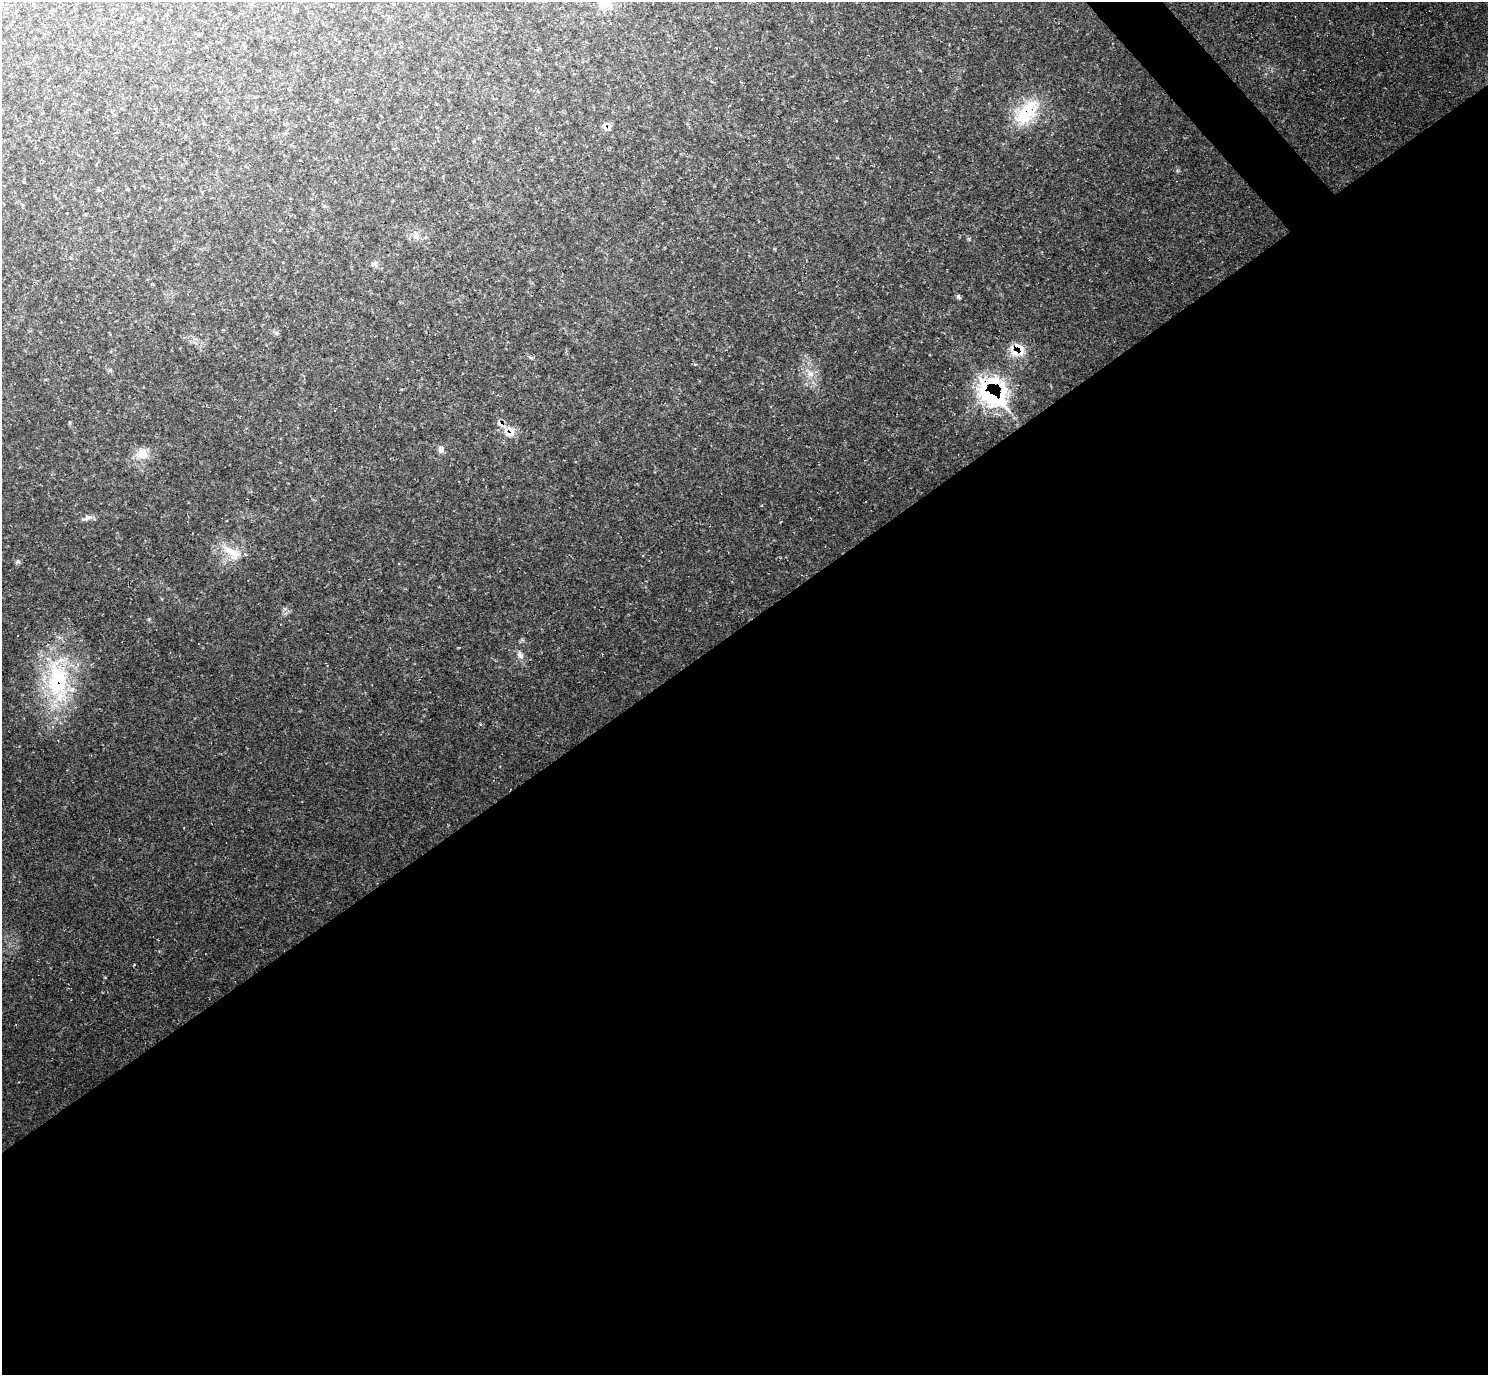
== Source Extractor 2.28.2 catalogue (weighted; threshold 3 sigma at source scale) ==
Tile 15 of 4 x 4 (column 3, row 4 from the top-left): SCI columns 2983-4468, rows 304-1676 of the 5955 x 5951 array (HDU 1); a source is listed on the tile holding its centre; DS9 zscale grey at full resolution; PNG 1490 x 1377 px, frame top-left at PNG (2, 2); no overlay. Shown black and unused: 56% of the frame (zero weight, under 2 of 3 exposures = <1% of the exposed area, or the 3 px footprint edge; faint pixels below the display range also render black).
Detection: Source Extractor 2.28.2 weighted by HDU 2 'WHT'; one run over the whole footprint, this tile lists its part. Background 0.0347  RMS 0.0065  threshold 0.0292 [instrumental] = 3 sigma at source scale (4.5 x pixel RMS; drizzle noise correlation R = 1.50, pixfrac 1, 0.05/0.05 arcsec/px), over >= 5 px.
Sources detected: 27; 2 cosmic-ray / hot-pixel residue — not listed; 2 inside a brighter listed object's ellipse — not listed separately; the other 23 listed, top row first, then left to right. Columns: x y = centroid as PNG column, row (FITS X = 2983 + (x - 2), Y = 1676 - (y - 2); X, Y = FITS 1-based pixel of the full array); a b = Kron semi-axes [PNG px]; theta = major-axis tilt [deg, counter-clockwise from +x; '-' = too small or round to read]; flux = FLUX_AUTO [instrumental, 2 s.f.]
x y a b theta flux
605 2 20 16 9 12
139 19 6 4 44 0.87
1026 112 40 22 47 32
606 127 12 10 -6 4.4
416 237 9 8 - 3.2
375 264 9 8 - 2.3
958 297 7 5 -51 1.2
276 333 7 5 -21 1.5
1020 349 21 11 -70 9.5
530 357 8 3 -19 1.1
110 370 6 5 - 1.1
810 374 11 9 10 5.4
400 389 3 2 - 0.66
993 393 33 25 -45 100
335 410 3 2 - 0.36
510 432 15 14 - 8.5
441 449 10 8 88 3
142 454 18 16 16 10
87 518 16 6 20 3.1
232 552 34 15 -34 15
17 562 7 6 - 1.2
520 655 12 9 -62 3.6
57 681 69 36 -87 85
Overlapping masked pixels (flux is a lower limit): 6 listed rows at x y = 1026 112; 606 127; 1020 349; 993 393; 510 432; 57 681
Isophote crosses this tile's border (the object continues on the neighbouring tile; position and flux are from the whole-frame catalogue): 1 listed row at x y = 605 2
Unlisted compact peaks at least as high as the median listed source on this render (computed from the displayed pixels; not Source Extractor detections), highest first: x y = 149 619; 480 724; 1177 171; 285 609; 70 423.